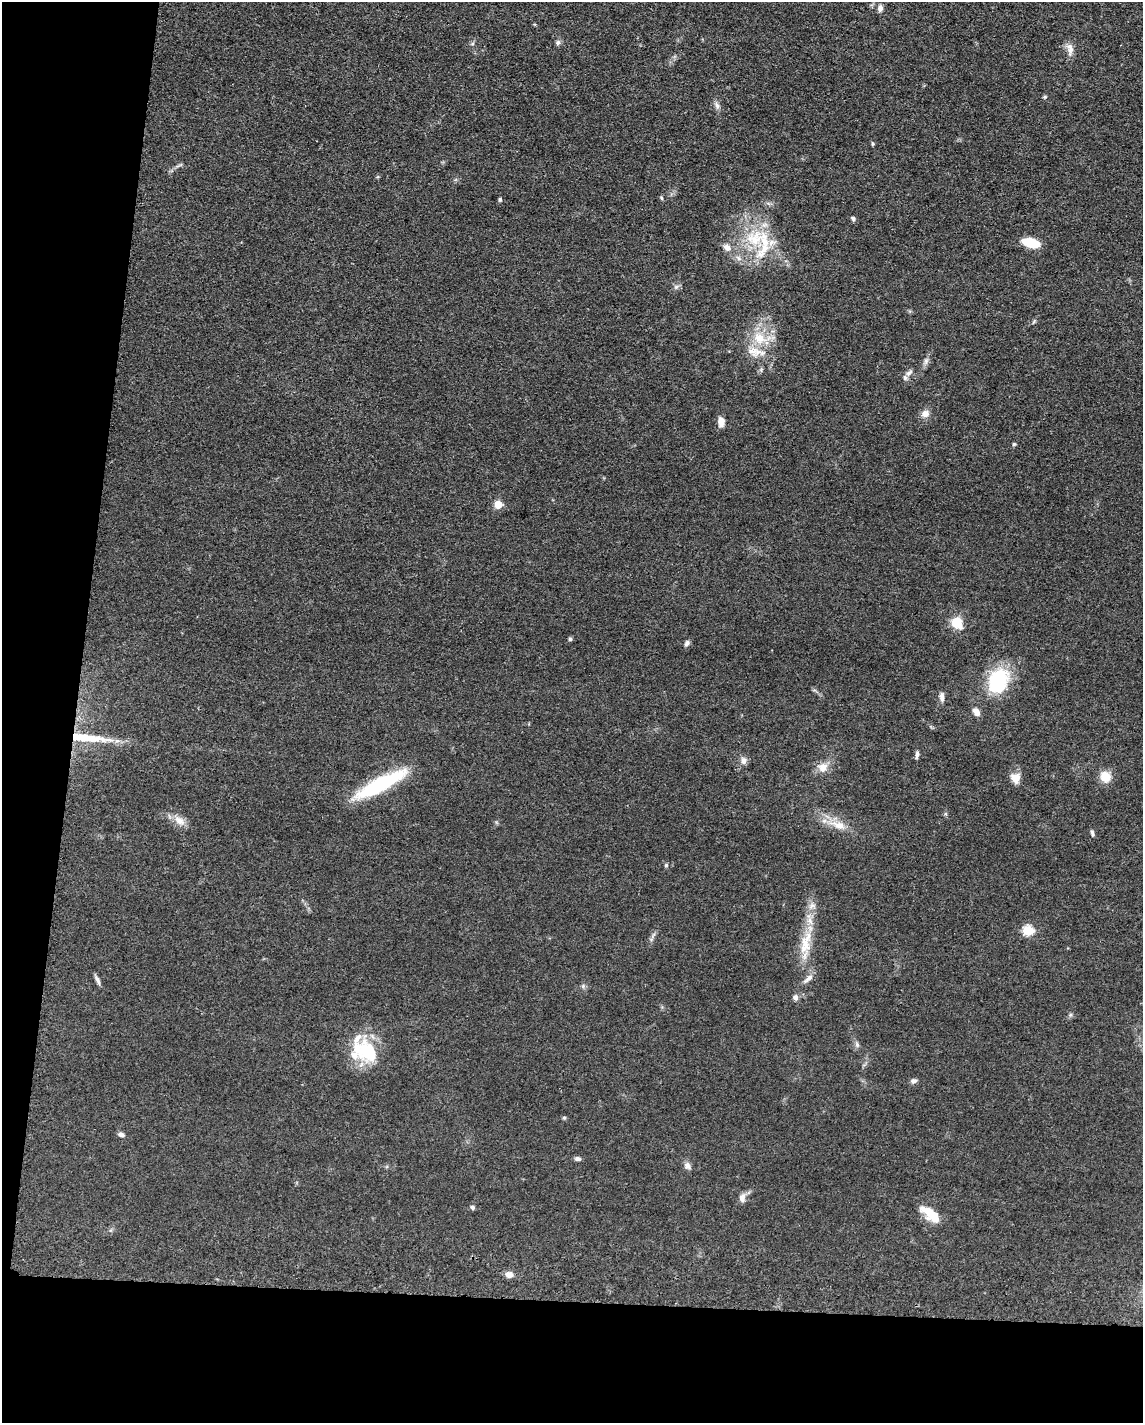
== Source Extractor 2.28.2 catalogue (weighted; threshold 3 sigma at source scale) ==
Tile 9 of 4 x 3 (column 1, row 3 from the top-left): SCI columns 15-1155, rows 228-1648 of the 4592 x 4657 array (HDU 1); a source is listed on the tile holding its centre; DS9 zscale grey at full resolution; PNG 1145 x 1425 px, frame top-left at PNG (2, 2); no overlay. Shown black and unused: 15% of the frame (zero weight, under 3 of 5 exposures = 4% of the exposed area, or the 3 px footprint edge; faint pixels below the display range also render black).
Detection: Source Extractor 2.28.2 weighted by HDU 2 'WHT'; one run over the whole footprint, this tile lists its part. Background 0.0476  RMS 0.0056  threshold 0.0253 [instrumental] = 3 sigma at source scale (4.5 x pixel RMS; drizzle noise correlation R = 1.50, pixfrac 1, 0.05/0.05 arcsec/px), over >= 5 px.
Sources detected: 63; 1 inside a brighter object's white glare — not listed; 9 inside a brighter listed object's ellipse — not listed separately; the other 53 listed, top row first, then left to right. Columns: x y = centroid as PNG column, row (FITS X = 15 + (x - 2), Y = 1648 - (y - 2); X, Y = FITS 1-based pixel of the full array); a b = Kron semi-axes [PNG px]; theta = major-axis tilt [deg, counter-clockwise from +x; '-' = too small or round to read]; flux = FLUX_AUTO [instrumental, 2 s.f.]
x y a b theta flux
880 8 9 6 89 2.2
558 43 7 6 - 1.3
1070 49 19 9 -84 4.1
1045 97 5 4 - 0.73
717 106 9 6 -64 1.9
872 144 5 3 - 0.59
661 198 6 4 -87 0.66
500 199 5 4 - 0.72
853 219 6 5 - 1.1
755 239 40 22 22 30
1030 243 17 8 -17 14
676 287 6 6 - 1.4
759 338 19 15 -47 14
926 361 8 6 78 1.8
909 373 10 5 37 1.7
925 414 9 8 - 3.8
721 422 11 7 -87 4
1014 444 5 4 - 0.72
498 504 5 5 - 12
957 623 12 11 - 11
570 639 5 5 - 0.86
687 643 8 6 52 1.5
998 681 29 20 66 36
942 697 12 6 -86 2.4
976 712 10 6 -57 3.5
87 738 56 9 -6 22
917 755 10 4 81 1.5
744 761 10 7 -86 2.7
823 767 13 12 - 5.5
1105 777 11 10 - 8.6
1015 778 13 11 -62 5.1
380 785 58 13 28 46
179 821 18 9 -35 5.1
838 825 25 10 -19 8.8
1092 833 8 4 -77 1.1
666 865 5 4 - 0.75
812 906 12 4 24 1.9
1028 930 6 5 - 35
805 945 40 14 87 17
97 980 14 5 -64 1.8
795 997 7 7 - 1.9
1070 1015 6 4 71 0.88
857 1045 8 6 -75 1.5
363 1051 31 29 -45 27
914 1081 8 6 29 1.7
564 1118 5 5 - 0.75
121 1134 7 5 -20 1.7
578 1159 8 5 -9 1.5
687 1166 9 7 -53 2.6
742 1198 12 8 84 3.1
472 1207 6 5 - 1.2
931 1215 24 10 -39 14
509 1275 9 8 - 3.1
Overlapping masked pixels (flux is a lower limit): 1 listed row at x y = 87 738